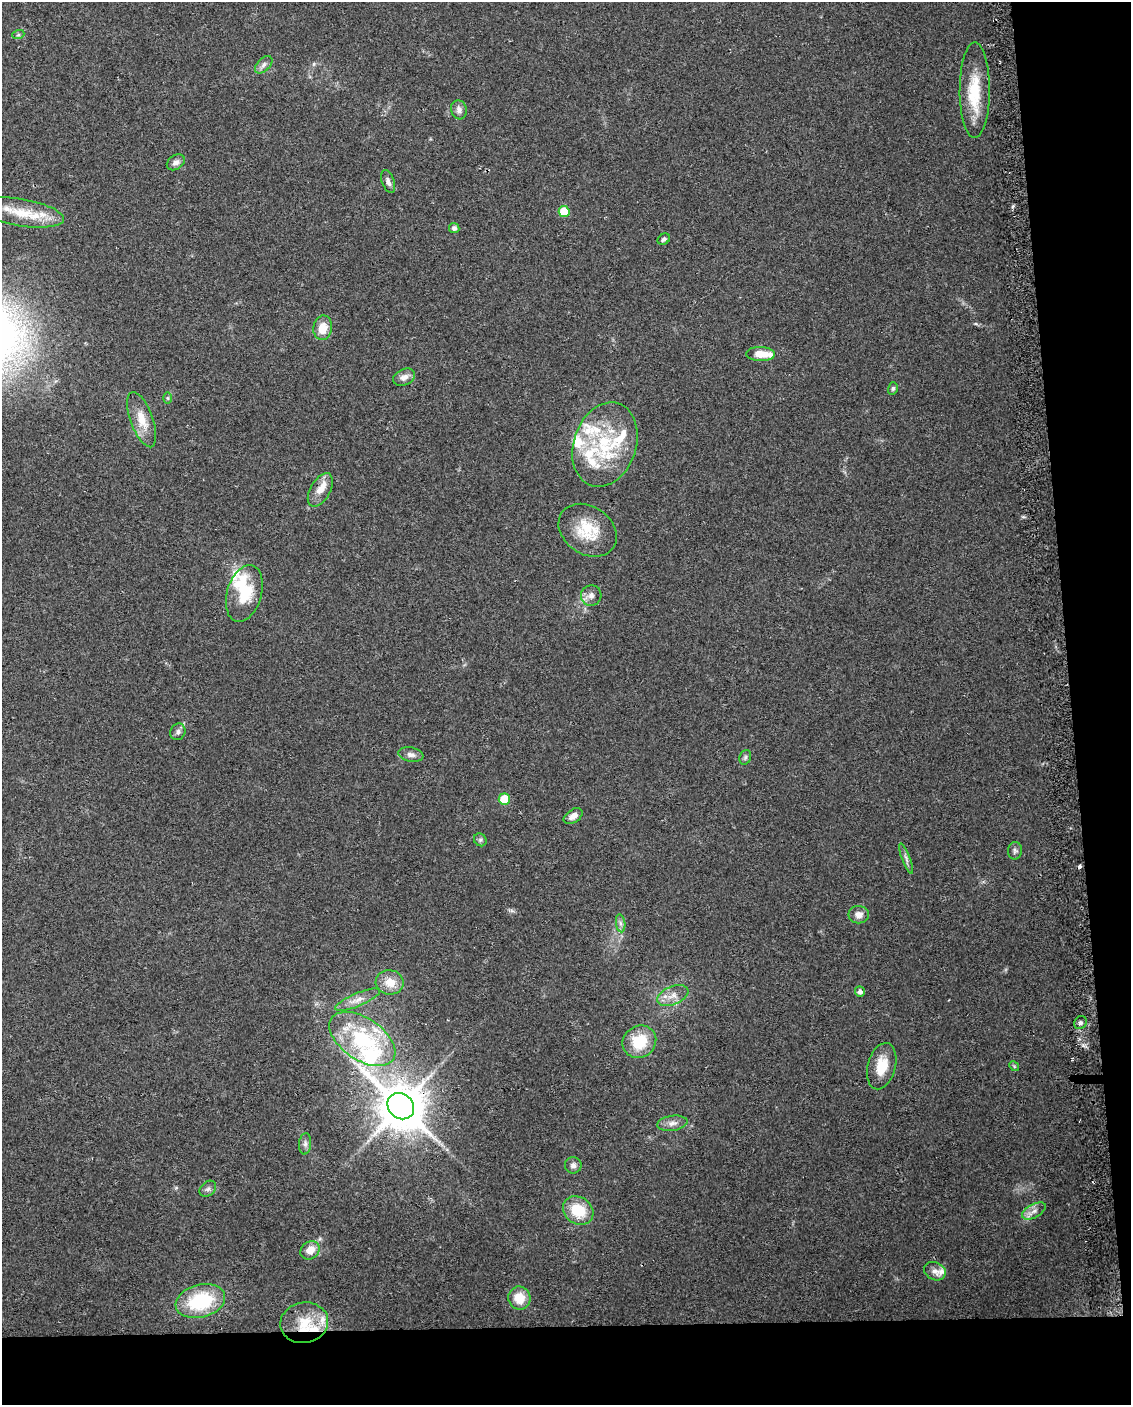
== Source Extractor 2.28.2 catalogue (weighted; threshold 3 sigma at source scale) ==
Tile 12 of 4 x 3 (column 4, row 3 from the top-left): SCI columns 3418-4546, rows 49-1451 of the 4578 x 4261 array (HDU 1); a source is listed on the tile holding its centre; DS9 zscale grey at full resolution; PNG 1133 x 1407 px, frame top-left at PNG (2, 2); each listed source drawn as its Kron ellipse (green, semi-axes under 4 px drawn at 4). Shown black and unused: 11% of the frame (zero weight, under 2 of 3 exposures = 2% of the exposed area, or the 3 px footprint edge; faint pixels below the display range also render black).
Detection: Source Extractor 2.28.2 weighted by HDU 2 'WHT'; one run over the whole footprint, this tile lists its part. Background 0.102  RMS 0.01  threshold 0.045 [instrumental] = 3 sigma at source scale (4.5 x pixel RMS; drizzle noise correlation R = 1.50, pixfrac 1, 0.0396/0.0396 arcsec/px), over >= 5 px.
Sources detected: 67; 1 cosmic-ray / hot-pixel residue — neither listed nor drawn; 14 inside a brighter listed object's ellipse — not listed separately; the other 52 listed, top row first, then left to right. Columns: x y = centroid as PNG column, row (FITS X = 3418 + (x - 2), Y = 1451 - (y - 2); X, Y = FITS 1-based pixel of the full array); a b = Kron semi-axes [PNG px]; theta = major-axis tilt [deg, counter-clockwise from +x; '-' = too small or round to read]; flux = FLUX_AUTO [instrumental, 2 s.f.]
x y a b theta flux
18 35 6 4 19 1.4
264 65 10 6 45 3.9
975 90 48 15 90 38
459 110 10 8 -73 4.3
176 162 10 7 33 4.2
388 182 12 6 -70 3.9
564 212 5 5 - 26
21 213 43 13 -9 32
454 228 5 5 - 3.3
664 239 6 5 - 2.2
323 328 12 9 81 14
761 354 14 7 -2 14
404 377 11 8 25 5.9
893 388 6 5 - 1.9
168 398 6 4 -89 1.3
142 420 29 11 -70 17
605 444 43 31 72 76
320 490 18 10 61 13
588 530 31 24 -35 34
244 593 29 17 74 36
591 595 10 10 - 5.6
178 732 8 7 - 3.2
411 755 13 7 -11 4.5
745 757 7 5 69 2.1
504 799 5 5 - 22
573 816 10 6 34 6
480 840 7 6 - 2.2
1015 851 9 7 81 2.8
906 858 16 3 -69 3.2
859 915 10 9 - 6.4
621 923 9 4 -81 2.9
390 982 14 12 -11 15
860 992 5 5 - 3.7
673 995 16 9 22 9.5
358 1000 24 6 23 8.8
1080 1023 7 6 - 2.4
362 1039 37 21 -34 85
639 1042 17 15 35 32
882 1066 24 14 75 22
1014 1066 5 4 - 1.2
401 1106 14 12 -42 3900
672 1123 15 7 8 5.8
305 1144 11 6 85 3.4
573 1165 8 8 - 3.8
208 1189 9 7 44 3.4
578 1211 16 13 -35 30
1034 1211 13 6 28 5.6
310 1250 10 8 38 10
935 1271 11 9 -24 5.5
519 1298 11 11 - 16
200 1301 25 16 15 65
304 1323 24 20 12 29
Overlapping masked pixels (flux is a lower limit): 1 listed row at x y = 401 1106